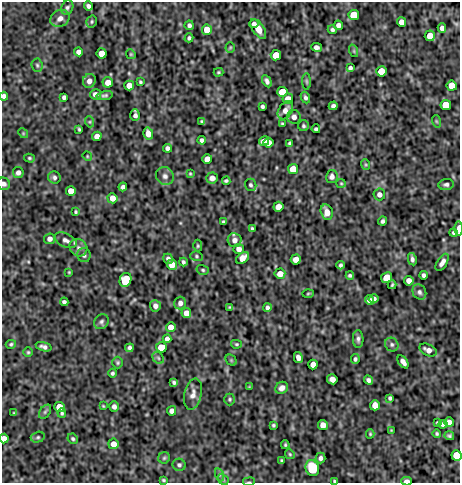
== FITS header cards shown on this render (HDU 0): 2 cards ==
NAXIS1  =                  458
NAXIS2  =                  481

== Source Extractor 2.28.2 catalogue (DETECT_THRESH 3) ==
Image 458 x 481 px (HDU 0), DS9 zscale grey, 1 PNG px = 1 image px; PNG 462 x 485 px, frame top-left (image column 1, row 481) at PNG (2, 2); each listed source drawn as its Kron ellipse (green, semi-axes under 4 px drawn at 4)
Background -2.75e-05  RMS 4.8e-04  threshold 0.00144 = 3 sigma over >= 5 px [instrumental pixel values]
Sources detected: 187; all 187 listed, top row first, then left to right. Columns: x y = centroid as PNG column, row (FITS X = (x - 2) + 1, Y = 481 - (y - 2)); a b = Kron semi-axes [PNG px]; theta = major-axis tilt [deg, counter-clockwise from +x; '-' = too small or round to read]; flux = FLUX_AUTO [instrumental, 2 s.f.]
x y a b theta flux
88 6 4 3 - 0.094
67 8 7 5 68 0.073
354 15 5 5 - 1.1
60 18 10 8 31 0.21
92 22 6 5 - 0.054
401 22 5 4 - 0.25
254 24 5 3 - 0.09
189 25 5 4 - 0.085
338 25 4 4 - 0.13
442 28 5 4 - 0.14
258 29 11 5 -55 0.41
207 30 5 5 - 0.56
332 30 4 4 - 0.068
430 36 5 5 - 0.41
189 38 4 4 - 0.065
230 47 5 4 - 0.04
316 47 5 4 - 0.12
354 51 6 4 -72 0.041
78 52 4 4 - 0.14
102 53 5 5 - 0.35
131 54 5 4 - 0.039
276 55 5 5 - 0.65
37 65 7 5 -86 0.062
350 68 4 4 - 0.084
381 71 5 5 - 1.2
218 72 5 3 - 0.039
89 81 7 6 - 0.18
267 81 6 4 -62 0.094
307 81 8 4 -89 0.047
108 82 5 5 - 0.27
140 82 3 3 - 0.045
129 86 5 5 - 0.3
452 86 5 5 - 1.1
282 92 5 5 - 1
95 94 5 5 - 0.15
4 96 4 4 - 0.12
105 96 8 4 11 0.065
64 97 4 4 - 0.087
305 98 6 4 -65 0.072
288 99 5 5 - 0.25
446 105 5 5 - 1
262 106 4 3 - 0.065
333 106 5 4 - 0.1
285 110 10 6 57 0.2
135 115 6 5 - 0.098
294 117 7 7 - 0.14
202 121 4 3 - 0.038
436 121 6 4 -71 0.037
90 122 5 3 - 0.038
282 124 3 3 - 0.036
303 126 5 5 - 0.062
79 129 3 3 - 0.04
316 129 4 3 - 0.065
23 133 5 4 - 0.034
148 134 6 5 - 0.27
97 136 5 4 - 0.22
202 140 4 4 - 0.1
264 141 5 4 - 0.23
268 143 5 5 - 0.3
290 143 4 3 - 0.051
167 148 4 4 - 0.11
87 156 5 4 - 0.031
29 158 5 4 - 0.045
207 159 5 5 - 0.3
366 165 5 4 - 0.04
293 169 5 5 - 0.64
18 172 5 5 - 0.12
190 173 4 3 - 0.033
165 176 9 8 - 0.15
54 177 6 6 - 0.083
332 177 6 6 - 0.11
212 178 5 5 - 0.21
226 181 4 3 - 0.054
341 183 5 4 - 0.037
4 184 6 6 - 0.1
446 184 8 5 6 0.09
251 185 6 5 - 0.06
123 187 4 4 - 0.093
71 191 5 5 - 0.35
379 194 6 6 - 0.15
112 198 5 5 - 0.28
278 207 5 5 - 0.36
76 212 4 3 - 0.042
327 212 8 6 -75 0.27
383 221 4 4 - 0.079
223 222 3 3 - 0.053
252 229 4 3 - 0.047
458 229 7 3 90 0.27
454 233 4 4 - 0.06
50 239 5 5 - 0.14
66 240 12 6 -25 0.14
234 240 7 7 - 0.17
198 246 6 4 89 0.045
78 248 9 8 - 0.16
239 249 5 5 - 0.16
84 255 7 6 - 0.091
196 256 6 5 - 0.049
243 258 7 5 41 0.35
168 259 5 4 - 0.096
412 259 6 4 -79 0.093
296 260 5 5 - 0.3
183 262 4 3 - 0.06
442 262 9 5 57 0.16
172 265 5 5 - 0.3
340 265 4 3 - 0.066
203 270 6 4 -17 0.051
69 272 3 3 - 0.03
280 274 5 5 - 0.31
350 275 4 3 - 0.061
424 275 4 3 - 0.079
387 277 5 5 - 0.44
125 280 7 5 68 0.99
409 281 5 4 - 0.24
392 285 4 2 - 0.043
419 292 8 6 -60 0.097
308 293 5 3 - 0.032
374 299 5 4 - 0.14
369 300 4 4 - 0.13
64 302 4 4 - 0.074
180 303 6 6 - 0.13
155 306 6 5 - 0.14
230 307 4 3 - 0.036
267 308 4 4 - 0.082
186 313 5 5 - 0.24
101 322 8 7 - 0.091
171 327 5 5 - 0.32
167 339 4 4 - 0.13
358 339 9 5 -89 0.096
11 344 5 4 - 0.051
236 344 5 4 - 0.039
392 345 7 6 - 0.085
44 347 8 4 -16 0.11
161 347 5 5 - 0.58
129 348 4 4 - 0.08
428 350 9 5 -24 0.2
28 352 4 4 - 0.043
158 358 6 5 - 0.058
298 358 5 4 - 0.16
355 359 5 4 - 0.066
231 360 6 5 - 0.038
403 362 7 4 -55 0.14
118 363 6 5 - 0.053
313 365 5 4 - 0.26
112 373 4 4 - 0.061
332 379 5 5 - 0.22
368 380 5 4 - 0.095
174 383 4 3 - 0.062
249 387 4 4 - 0.026
282 388 7 5 34 0.18
193 394 16 8 77 0.22
390 398 4 3 - 0.063
230 399 6 5 - 0.054
375 405 5 5 - 0.31
103 406 3 2 - 0.029
59 407 5 5 - 0.63
114 407 5 5 - 0.12
172 411 5 4 - 0.14
45 412 8 5 54 0.063
14 413 4 3 - 0.027
62 413 5 4 - 0.048
437 422 3 3 - 0.038
449 422 5 4 - 0.17
443 424 4 4 - 0.1
273 425 4 3 - 0.046
323 425 5 5 - 0.28
391 430 3 3 - 0.024
370 434 4 4 - 0.036
437 434 4 4 - 0.046
449 436 5 4 - 0.065
38 437 7 5 15 0.06
4 438 5 4 - 0.2
73 439 5 4 - 0.059
113 444 5 5 - 0.3
285 445 4 3 - 0.04
290 454 5 4 - 0.044
457 455 5 5 - 1
164 458 6 5 - 0.051
320 458 5 5 - 0.092
282 461 3 3 - 0.041
179 465 6 6 - 0.074
312 468 8 6 -72 1.2
220 475 7 4 -71 0.062
223 479 6 4 -48 0.048
163 480 4 3 - 0.042
335 481 3 2 - 0.037
407 481 5 3 - 0.3
249 482 6 3 7 0.031
At the frame edge (FLAGS 8, measured only in part): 8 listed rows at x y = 4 96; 4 184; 458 229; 4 438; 457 455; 335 481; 407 481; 249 482